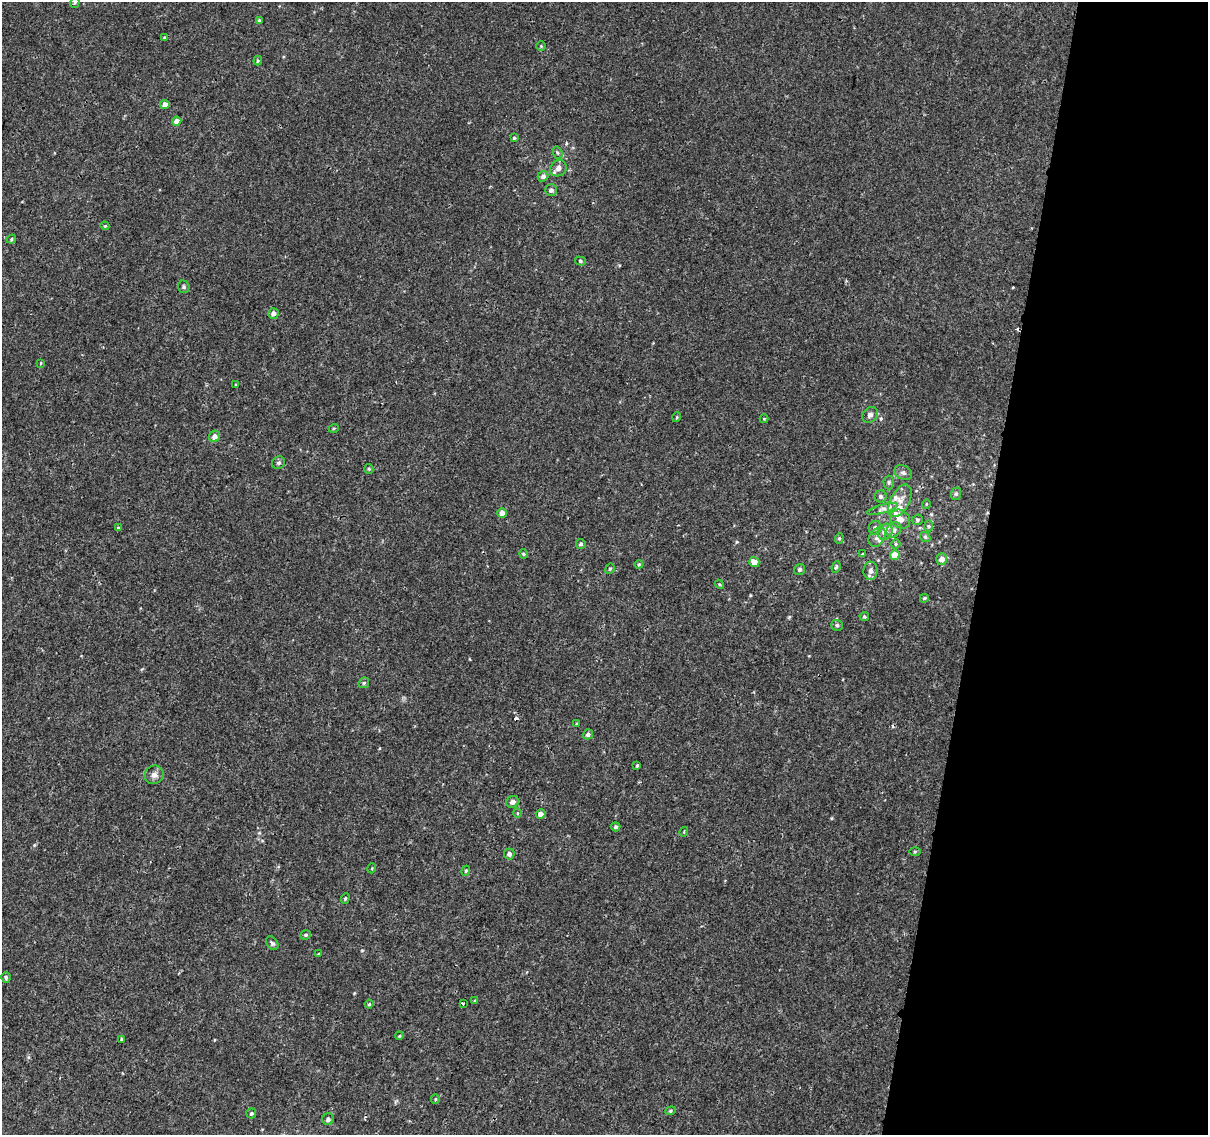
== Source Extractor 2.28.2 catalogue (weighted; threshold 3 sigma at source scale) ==
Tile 8 of 4 x 4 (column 4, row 2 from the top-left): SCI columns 3624-4829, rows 2529-3661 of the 4842 x 5116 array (HDU 1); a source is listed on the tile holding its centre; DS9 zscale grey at full resolution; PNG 1210 x 1137 px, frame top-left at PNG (2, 2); each listed source drawn as its Kron ellipse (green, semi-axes under 4 px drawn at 4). Shown black and unused: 19% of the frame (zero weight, under 2 of 3 exposures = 2% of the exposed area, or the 3 px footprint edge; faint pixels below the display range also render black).
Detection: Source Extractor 2.28.2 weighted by HDU 2 'WHT'; one run over the whole footprint, this tile lists its part. Background 0.00508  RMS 0.0022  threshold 0.0101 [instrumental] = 3 sigma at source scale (4.5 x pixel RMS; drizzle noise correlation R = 1.50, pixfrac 1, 0.0396/0.0396 arcsec/px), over >= 5 px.
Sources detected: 96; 3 cosmic-ray / hot-pixel residue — neither listed nor drawn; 5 inside a brighter listed object's ellipse — not listed separately; the other 88 listed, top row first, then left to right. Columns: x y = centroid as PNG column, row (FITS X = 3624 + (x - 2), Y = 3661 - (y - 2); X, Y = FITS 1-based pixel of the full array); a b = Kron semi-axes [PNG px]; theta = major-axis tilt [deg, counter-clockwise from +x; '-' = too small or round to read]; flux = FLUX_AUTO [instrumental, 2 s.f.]
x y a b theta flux
75 2 5 5 - 0.33
259 21 4 4 - 0.37
164 37 3 3 - 0.18
541 46 4 4 - 0.23
258 61 5 3 - 0.26
165 105 5 4 - 1.3
177 121 5 4 - 1.6
514 138 4 3 - 0.29
558 153 6 4 -72 0.34
558 168 9 7 44 1.3
543 176 5 5 - 0.76
551 190 6 6 - 0.74
105 226 4 3 - 0.19
11 239 5 4 - 0.27
580 261 5 4 - 0.39
184 287 6 5 - 0.37
273 314 5 5 - 0.92
40 363 3 3 - 0.46
236 385 4 3 - 0.22
870 415 8 7 - 0.83
677 417 5 3 - 0.19
764 419 4 4 - 0.21
334 428 5 3 - 0.22
214 436 6 5 - 1.1
278 463 7 6 - 0.51
369 469 5 4 - 0.29
903 473 9 7 -29 0.69
889 482 7 5 -89 0.46
956 494 6 5 - 0.39
881 496 6 6 - 0.59
900 501 18 9 63 2.1
926 504 5 3 - 0.17
882 509 16 4 16 0.83
502 513 5 4 - 1.8
900 519 10 8 -36 1.6
917 520 5 5 - 0.37
929 526 6 4 -89 0.26
118 527 3 3 - 0.25
875 528 7 6 - 0.67
894 530 8 6 50 0.89
885 532 8 7 - 1.7
877 537 11 7 54 1.1
925 537 6 4 -45 0.35
839 538 5 4 - 0.31
581 544 5 5 - 0.44
896 544 5 4 - 0.29
524 554 4 4 - 0.27
863 554 4 2 - 0.17
895 555 5 5 - 3.2
942 559 6 5 - 1.4
754 562 5 5 - 1.9
639 564 4 4 - 0.22
836 567 6 4 68 0.46
610 569 5 4 - 0.29
800 570 6 5 - 0.54
871 571 9 7 87 0.96
719 584 5 3 - 0.23
924 598 4 3 - 0.28
864 616 5 4 - 0.36
837 625 6 5 - 0.46
364 683 6 5 - 0.34
577 724 3 3 - 0.23
588 734 5 5 - 0.58
637 766 4 3 - 0.26
154 775 10 9 - 1.1
513 802 6 5 - 0.94
517 813 4 3 - 0.18
541 814 5 4 - 1.5
616 827 5 4 - 0.48
684 832 5 3 - 0.29
915 851 6 4 1 0.25
509 854 5 5 - 0.71
372 868 5 3 - 0.18
466 871 5 4 - 0.26
345 898 5 4 - 0.29
306 935 5 4 - 0.38
272 943 7 5 -53 0.44
318 954 4 3 - 0.24
6 977 5 4 - 0.41
475 1001 4 3 - 0.22
463 1003 4 3 - 0.96
369 1004 4 4 - 0.27
399 1036 4 3 - 0.2
122 1039 3 3 - 0.98
435 1099 5 4 - 0.25
671 1111 5 4 - 0.32
251 1113 5 5 - 0.44
328 1119 6 5 - 0.72
Isophote crosses this tile's border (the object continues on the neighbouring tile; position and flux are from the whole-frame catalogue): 1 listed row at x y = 75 2